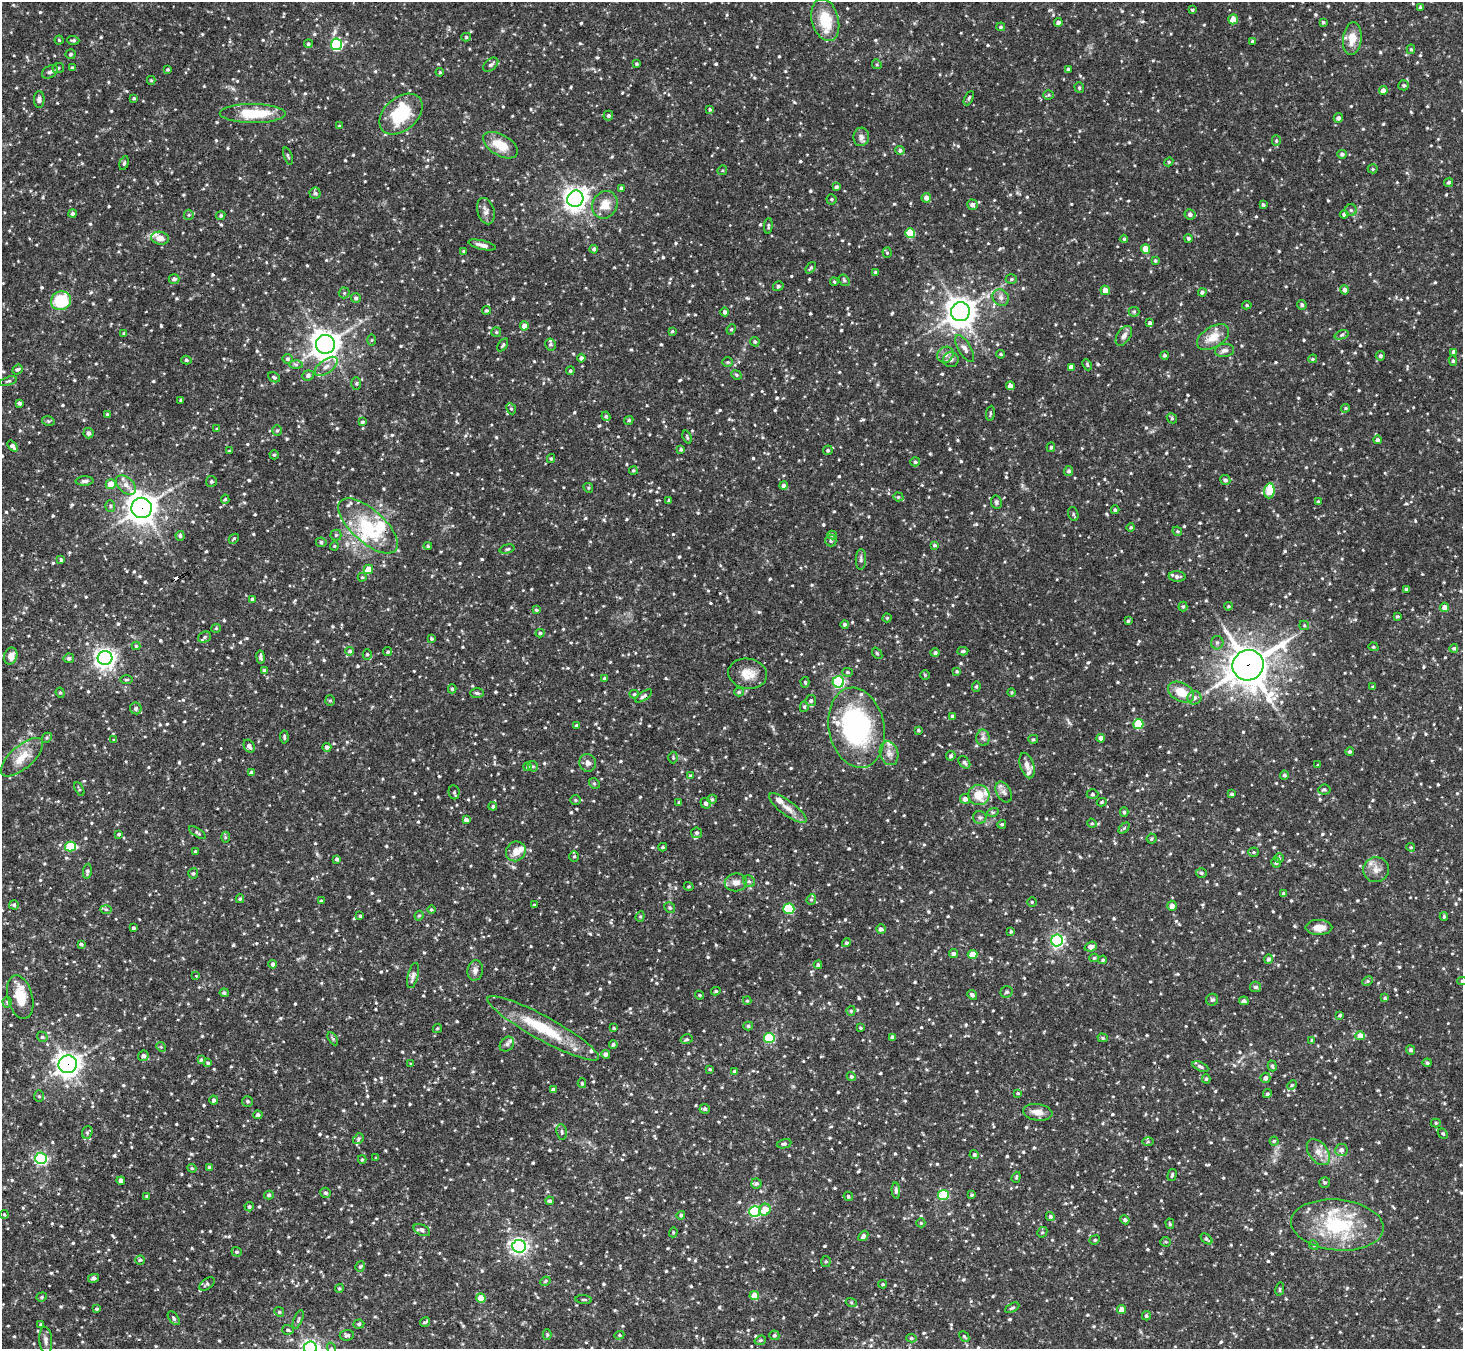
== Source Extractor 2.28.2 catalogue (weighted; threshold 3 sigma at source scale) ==
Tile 7 of 4 x 4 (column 3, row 2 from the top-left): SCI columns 2923-4383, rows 2987-4333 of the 5843 x 5836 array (HDU 1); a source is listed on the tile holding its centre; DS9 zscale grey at full resolution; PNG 1465 x 1351 px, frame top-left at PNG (2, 2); each listed source drawn as its Kron ellipse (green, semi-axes under 4 px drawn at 4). Shown black and unused: <1% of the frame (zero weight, under 2 of 3 exposures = <1% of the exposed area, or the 3 px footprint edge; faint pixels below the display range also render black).
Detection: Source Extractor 2.28.2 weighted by HDU 2 'WHT'; one run over the whole footprint, this tile lists its part. Background 0.123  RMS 0.0073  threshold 0.033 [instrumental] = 3 sigma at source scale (4.5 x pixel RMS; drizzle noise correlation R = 1.50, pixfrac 1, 0.05/0.05 arcsec/px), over >= 5 px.
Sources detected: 1079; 1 cosmic-ray / hot-pixel residue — neither listed nor drawn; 29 inside a brighter listed object's ellipse — not listed separately; of the other 1049, all 500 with FLUX_AUTO >= 0.908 (the completeness limit of this list) listed and drawn (549 fainter detections not listed), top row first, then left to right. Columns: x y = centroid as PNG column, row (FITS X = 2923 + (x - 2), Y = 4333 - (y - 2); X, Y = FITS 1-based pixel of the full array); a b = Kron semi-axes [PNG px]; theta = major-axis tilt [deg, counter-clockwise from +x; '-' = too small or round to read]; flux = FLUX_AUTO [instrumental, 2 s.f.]
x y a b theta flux
1420 7 4 3 - 0.98
1192 10 3 3 - 1.3
1233 19 5 4 - 6.6
825 20 21 13 -75 23
1058 22 4 4 - 2.4
1323 22 3 3 - 1.1
1001 27 4 4 - 1.2
466 37 5 4 - 1.1
1352 38 16 9 84 9.6
59 40 4 4 - 1
73 40 6 3 -3 1.1
1253 41 4 4 - 1.3
308 44 4 4 - 1.2
336 44 6 5 - 86
1411 49 5 4 - 1.1
70 54 5 5 - 1.2
637 64 3 3 - 1.1
877 64 5 4 - 0.99
491 65 9 5 40 2.2
58 68 6 5 - 1.3
72 68 3 3 - 1.7
168 69 3 3 - 0.93
1068 69 3 3 - 0.96
50 72 9 5 32 2.3
440 72 4 3 - 0.92
151 80 4 4 - 0.92
1404 85 5 5 - 1.4
1079 88 5 4 - 1
1383 91 4 4 - 4.4
1049 95 5 4 - 0.98
134 98 3 3 - 1
969 98 8 4 63 1.2
39 99 8 5 90 2.7
710 109 4 3 - 1
253 113 33 9 -1 29
401 114 24 16 41 35
608 116 5 5 - 1.6
1338 118 5 4 - 2
339 126 3 3 - 1
861 137 9 8 - 3.2
1276 140 5 4 - 0.99
500 145 19 10 -30 14
900 150 5 4 - 1.6
1342 154 4 4 - 1.8
288 156 9 3 -71 1.1
1169 162 5 4 - 0.96
124 163 7 4 74 1.3
1373 169 5 4 - 1
722 170 5 4 - 0.92
1449 182 5 4 - 1.3
836 187 4 3 - 1.6
621 188 4 4 - 1.3
315 193 5 5 - 1.3
926 198 5 4 - 3.5
575 199 8 8 - 480
831 199 5 5 - 1.2
605 205 14 12 60 9.9
972 205 5 5 - 2.2
1263 205 4 3 - 1.1
1351 210 6 5 - 1.5
486 211 13 8 -74 3.8
73 214 4 4 - 1.8
1190 214 5 5 - 2.4
1344 214 4 4 - 2.1
189 215 5 5 - 1
221 215 5 4 - 1.3
768 226 8 4 86 1.2
910 233 5 5 - 24
160 238 9 6 -10 5.3
1189 238 4 4 - 1.5
1124 239 4 4 - 0.93
482 245 14 4 -13 3.5
594 249 4 4 - 1.5
1146 249 4 4 - 12
464 251 4 3 - 1
887 253 5 4 - 0.95
1155 261 4 4 - 1.2
811 268 6 3 52 1.1
875 272 3 3 - 1.3
174 279 5 5 - 2
1011 279 5 5 - 1.1
844 280 6 4 -55 1.2
834 282 4 3 - 1
778 286 5 4 - 1.7
1105 290 5 4 - 6
1345 290 5 4 - 2.4
1202 292 4 4 - 1.7
344 293 5 5 - 1.2
356 298 5 4 - 1.7
1001 298 9 7 -47 3.2
61 301 10 9 - 32
1247 305 4 4 - 1
1302 305 5 4 - 1.4
486 310 4 4 - 1.2
725 312 4 4 - 2.1
960 312 9 9 - 840
1134 312 5 5 - 0.95
1150 323 4 3 - 1.8
524 326 4 4 - 6.8
731 329 5 4 - 1.1
672 331 4 3 - 1.1
496 332 5 5 - 1
124 333 4 3 - 1.4
1342 335 7 4 20 1.4
1124 336 11 6 57 3.3
1213 337 17 10 33 11
372 340 6 4 89 0.93
755 342 5 4 - 1.2
325 344 9 9 - 760
550 344 6 5 - 1.5
503 345 7 3 55 1.1
965 348 15 6 -59 3.9
1224 350 9 6 7 2.8
1454 352 4 4 - 2.9
1001 354 4 3 - 0.93
945 355 8 7 - 3.3
1164 355 4 4 - 1.4
1380 356 5 4 - 1.5
581 358 4 4 - 2.2
288 359 5 5 - 1.4
1313 359 4 3 - 0.91
186 360 5 4 - 1.2
951 360 8 7 - 2.5
1453 361 5 4 - 1.1
728 362 5 4 - 1
296 365 7 4 -1 1.4
1087 365 6 4 -65 1.1
326 366 13 7 37 4.5
1071 367 4 4 - 3.9
17 370 5 4 - 1.4
570 371 4 4 - 1.1
308 375 6 5 - 1.9
736 375 5 4 - 1.1
274 377 6 4 -27 1.4
8 381 9 4 18 1.3
356 383 6 5 - 1.2
1010 386 4 4 - 4.3
181 400 3 3 - 1.1
19 403 3 3 - 2
1345 408 4 4 - 0.93
511 409 6 4 -65 1.1
990 413 7 3 83 0.97
107 414 3 3 - 0.91
606 416 5 4 - 1.1
1172 418 5 4 - 1
629 420 5 4 - 1.2
48 421 6 4 -12 1.1
362 422 4 3 - 1.3
217 429 4 3 - 1
277 431 5 5 - 1.1
88 433 5 5 - 2.2
687 437 7 3 -71 1
1377 440 4 4 - 1.5
13 446 6 4 -51 2.1
1051 447 5 4 - 1.3
681 449 3 3 - 1.2
828 450 5 4 - 1.3
230 451 4 3 - 0.96
274 455 4 4 - 0.99
551 459 4 4 - 1
915 462 5 4 - 1.4
633 470 4 4 - 1
1069 471 5 4 - 1.6
1225 480 5 5 - 1.9
84 481 9 4 1 1.8
211 481 5 5 - 1.4
111 484 5 5 - 10
126 485 12 7 -43 4.7
783 485 4 4 - 2
588 488 5 4 - 0.94
1269 491 7 5 83 15
898 497 5 4 - 1
225 499 5 4 - 1.1
669 501 3 3 - 1.2
996 502 7 5 -81 1.5
1318 502 4 3 - 0.96
110 506 5 5 - 1.3
141 508 10 10 - 760
1115 510 4 3 - 1.4
1073 514 7 5 -72 1.3
368 526 37 16 -42 34
1131 527 4 4 - 0.97
1177 531 5 4 - 0.91
336 535 5 5 - 1.3
832 535 5 4 - 1.3
180 536 5 4 - 1.6
234 539 5 3 - 0.92
831 541 6 5 - 1.8
321 542 5 4 - 1.6
934 545 4 4 - 1.3
334 546 4 4 - 0.92
428 546 4 4 - 1
507 549 7 4 16 1.2
861 559 10 5 88 2
61 560 4 3 - 1.2
368 569 5 4 - 12
1177 576 8 5 -2 2.4
362 577 4 4 - 0.97
1406 589 3 3 - 1.1
252 599 4 3 - 1.5
1183 606 5 4 - 0.94
1228 606 4 3 - 0.95
1445 607 5 4 - 5.1
536 610 4 4 - 1.1
1397 616 3 3 - 0.97
887 618 4 4 - 0.92
1128 621 4 4 - 1
845 624 4 4 - 1.6
1304 625 5 4 - 0.97
216 628 5 4 - 0.92
540 633 4 4 - 1.3
204 637 6 5 - 1.4
431 638 3 3 - 1.1
1217 643 7 6 - 1.9
136 646 4 4 - 1.1
1373 647 5 4 - 0.95
1454 648 4 4 - 1.1
350 651 4 4 - 1.4
963 651 5 4 - 1.4
388 652 4 4 - 1.3
877 653 6 4 -52 1
935 653 4 4 - 1.7
367 654 5 4 - 1.4
11 656 8 6 69 5
260 657 6 3 -82 1.6
69 658 5 5 - 2
105 658 7 7 - 370
1248 665 16 15 - 1800
264 670 4 4 - 0.94
957 671 4 4 - 1
848 672 5 4 - 0.97
748 674 20 15 -9 11
925 675 5 4 - 0.93
605 678 3 3 - 1.1
126 679 6 3 1 0.96
805 682 5 4 - 0.97
838 682 6 5 - 98
976 687 5 4 - 0.99
1373 687 3 3 - 1
452 689 4 4 - 1.1
739 692 5 4 - 1.1
1012 692 4 4 - 0.92
1181 692 14 9 -28 14
60 693 5 4 - 1
477 693 7 5 -2 1.4
634 694 4 4 - 1.1
644 696 10 4 34 1.8
1194 698 7 6 - 2.5
811 700 5 5 - 1.8
330 701 5 5 - 1.1
804 707 5 4 - 1.2
136 708 6 5 - 2.2
952 716 4 4 - 1.8
1138 724 5 5 - 37
576 725 4 3 - 0.98
856 728 40 27 -79 120
918 730 4 3 - 1
284 737 6 4 -85 1.1
47 738 5 4 - 1
983 738 8 6 -90 2.2
1101 738 4 4 - 4.3
1033 739 5 4 - 1
114 740 4 4 - 0.91
249 746 7 5 -58 2.8
327 747 4 4 - 2.3
1350 751 4 4 - 1.3
889 753 12 9 -72 4.5
951 756 5 4 - 1.6
22 757 26 11 42 13
673 758 6 5 - 0.99
964 762 7 5 -49 1.9
588 763 9 8 - 3.4
1027 765 13 6 -72 4.4
1318 765 3 3 - 0.96
533 766 5 5 - 1.1
527 767 4 4 - 1.1
252 773 4 4 - 3
1284 775 4 4 - 1.5
691 776 4 4 - 0.97
594 783 6 4 -44 1
79 789 7 3 -61 0.97
1324 790 6 5 - 1.3
454 792 7 5 -83 1.4
1004 792 11 7 -60 3.1
1092 794 6 4 2 1.5
1232 794 3 3 - 1.2
979 795 10 10 - 14
712 799 5 4 - 1.1
965 799 5 5 - 3.2
576 800 5 5 - 1.3
1102 802 5 4 - 0.99
679 803 4 3 - 1.3
706 803 5 5 - 2.1
493 806 4 4 - 1.2
788 808 23 7 -37 6.6
993 812 6 3 18 0.94
1124 812 4 3 - 1.3
980 817 7 6 - 1.9
466 820 4 4 - 3
1092 823 5 4 - 0.98
1002 824 4 4 - 1.1
1124 828 6 4 44 1.1
197 833 9 4 -33 1.4
697 833 5 5 - 1.5
119 834 3 3 - 1.2
225 837 5 3 - 0.94
1152 839 5 5 - 1
70 847 5 5 - 34
663 847 4 3 - 1.1
1411 847 4 3 - 0.92
196 851 4 4 - 1.2
516 851 10 9 - 7.3
1254 852 5 4 - 0.94
574 857 5 5 - 1.2
1279 858 5 5 - 1.3
337 859 4 3 - 1.6
1276 863 5 4 - 1.6
1376 870 13 12 - 6.2
87 871 8 4 83 1.8
193 873 5 5 - 1.5
1201 873 5 5 - 1.4
749 881 6 5 - 1.6
736 882 11 9 7 4.8
689 886 5 4 - 0.94
1284 893 4 3 - 1.6
240 899 4 4 - 1.1
811 899 5 4 - 1.1
321 901 4 4 - 1.1
1032 902 5 4 - 0.95
14 905 5 4 - 1.3
534 905 3 3 - 0.91
1172 906 5 4 - 3.6
670 908 5 5 - 1.3
106 909 6 4 -1 1.2
789 909 5 5 - 49
431 910 4 4 - 1
360 916 3 3 - 1
419 916 5 4 - 1.1
640 916 5 4 - 1
1444 917 4 3 - 1.2
1319 927 13 7 0 6.3
133 928 3 3 - 1.3
881 929 5 4 - 2.3
1011 931 3 3 - 1.2
1057 941 6 6 - 140
846 943 5 4 - 1.3
81 944 3 3 - 1.3
1091 947 6 5 - 4.5
953 954 4 4 - 2
972 954 5 4 - 13
1094 958 5 4 - 1
1268 959 5 4 - 1.8
1103 960 4 4 - 1.1
273 964 4 4 - 2.1
818 965 4 4 - 1.5
475 970 10 8 80 3.2
413 975 13 5 75 2.7
196 976 3 3 - 1.1
1368 981 6 4 28 1.2
1462 981 5 4 - 1.2
1255 987 5 5 - 1.9
716 991 4 3 - 1.2
1007 992 6 6 - 1.6
224 993 4 4 - 1.3
700 995 5 3 - 1.1
972 995 5 4 - 2.1
20 997 22 12 -76 17
1385 998 4 4 - 0.93
1212 1000 6 6 - 1.5
747 1001 4 4 - 0.91
1244 1001 4 4 - 2
7 1002 5 4 - 1.2
851 1011 5 4 - 1.2
1340 1015 4 3 - 0.95
748 1026 5 4 - 1.2
437 1028 5 4 - 0.92
543 1028 63 12 -29 36
614 1028 3 3 - 0.92
860 1028 4 3 - 0.93
1360 1036 4 4 - 7.9
42 1037 5 5 - 1.5
892 1037 4 4 - 1.7
769 1038 5 5 - 36
1103 1038 5 4 - 1.1
333 1039 7 4 -59 1.1
687 1039 6 4 13 1.3
1312 1040 3 3 - 1
507 1044 8 6 48 2.2
613 1045 4 4 - 1.4
161 1047 5 4 - 0.91
1411 1050 5 4 - 1.5
605 1054 4 4 - 2.7
143 1056 5 5 - 2.3
201 1060 4 3 - 1.1
208 1063 4 3 - 1.2
1427 1063 4 4 - 1.4
68 1064 9 9 - 470
411 1064 4 4 - 0.94
1272 1066 5 4 - 1.3
1200 1067 9 4 -25 1.9
710 1069 3 3 - 0.94
735 1071 4 3 - 1.9
851 1076 5 4 - 1.3
1265 1078 5 5 - 2.2
1206 1079 4 4 - 1.1
582 1083 5 4 - 1
1292 1085 5 4 - 1.1
553 1090 4 4 - 3.6
1018 1093 3 3 - 0.92
1267 1094 5 4 - 1.4
39 1096 6 5 - 1.4
214 1100 4 4 - 1.8
248 1101 5 5 - 1.3
705 1109 5 5 - 1.7
1038 1112 15 8 -7 5.6
258 1115 4 4 - 1.6
1436 1123 5 4 - 1.1
87 1132 6 5 - 1.3
562 1132 8 5 -82 1.6
1443 1133 6 4 -48 0.98
358 1139 6 4 48 1.3
1274 1141 4 4 - 1
1148 1142 6 4 1 1.1
784 1144 7 4 12 1.7
1341 1150 6 6 - 2.9
1318 1152 15 9 -53 5.9
974 1155 4 4 - 1.5
41 1158 6 5 - 130
376 1158 3 3 - 0.94
362 1159 4 3 - 0.96
209 1167 4 3 - 1.9
192 1168 4 4 - 1
1172 1175 6 3 75 1.2
1016 1177 6 4 69 1
121 1181 4 4 - 3.6
1325 1182 5 5 - 1.5
756 1184 5 5 - 1.5
896 1191 8 4 -86 1.8
326 1193 5 5 - 1.6
269 1195 5 4 - 1.2
943 1195 5 5 - 38
972 1195 4 4 - 1.2
147 1196 4 3 - 1.1
848 1196 5 4 - 1.2
550 1201 4 4 - 1.4
249 1207 5 4 - 1.5
765 1210 6 5 - 11
755 1212 5 5 - 86
4 1215 4 3 - 0.94
681 1215 4 4 - 1.4
1050 1216 5 4 - 1.3
1125 1220 4 4 - 1.7
921 1223 4 4 - 0.93
1170 1224 5 4 - 0.93
1337 1225 46 25 -5 56
422 1230 9 5 -27 1.9
673 1232 5 4 - 0.95
1042 1232 5 5 - 1.1
863 1236 6 4 50 2.5
1206 1239 7 4 -43 1.5
1095 1240 5 4 - 1.1
1166 1242 5 4 - 0.96
1314 1245 5 4 - 0.94
519 1246 7 6 - 220
237 1252 5 4 - 1.2
140 1260 4 4 - 1
826 1262 5 4 - 1.1
360 1267 5 4 - 1.3
93 1278 5 4 - 1.8
545 1281 5 4 - 1
207 1284 9 5 37 1.5
883 1284 4 3 - 0.95
339 1288 4 4 - 0.99
1280 1289 7 4 77 1.2
754 1296 4 4 - 12
42 1297 5 4 - 1.1
481 1298 4 4 - 12
584 1300 8 3 -4 1.1
851 1302 5 3 - 0.95
1012 1308 8 4 28 1.3
96 1309 3 3 - 1.1
1122 1310 4 4 - 5.8
279 1312 5 4 - 0.99
1146 1316 4 4 - 1.6
174 1318 8 4 -55 1.5
298 1319 10 3 67 1.3
425 1322 5 3 - 1.4
41 1324 3 3 - 1.1
359 1324 5 4 - 1.1
288 1330 6 5 - 1.3
347 1335 7 5 6 1.7
547 1335 5 4 - 0.92
619 1335 5 4 - 0.95
774 1335 5 4 - 1.4
964 1336 6 3 -46 0.98
911 1338 5 4 - 1.1
46 1340 13 6 -86 3.1
760 1340 6 4 19 1.1
310 1348 6 6 - 240
331 1348 6 4 -71 0.99
Overlapping masked pixels (flux is a lower limit): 3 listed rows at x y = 141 508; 1248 665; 68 1064
Isophote crosses this tile's border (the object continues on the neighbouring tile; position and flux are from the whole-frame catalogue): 3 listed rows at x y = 1462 981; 310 1348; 331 1348